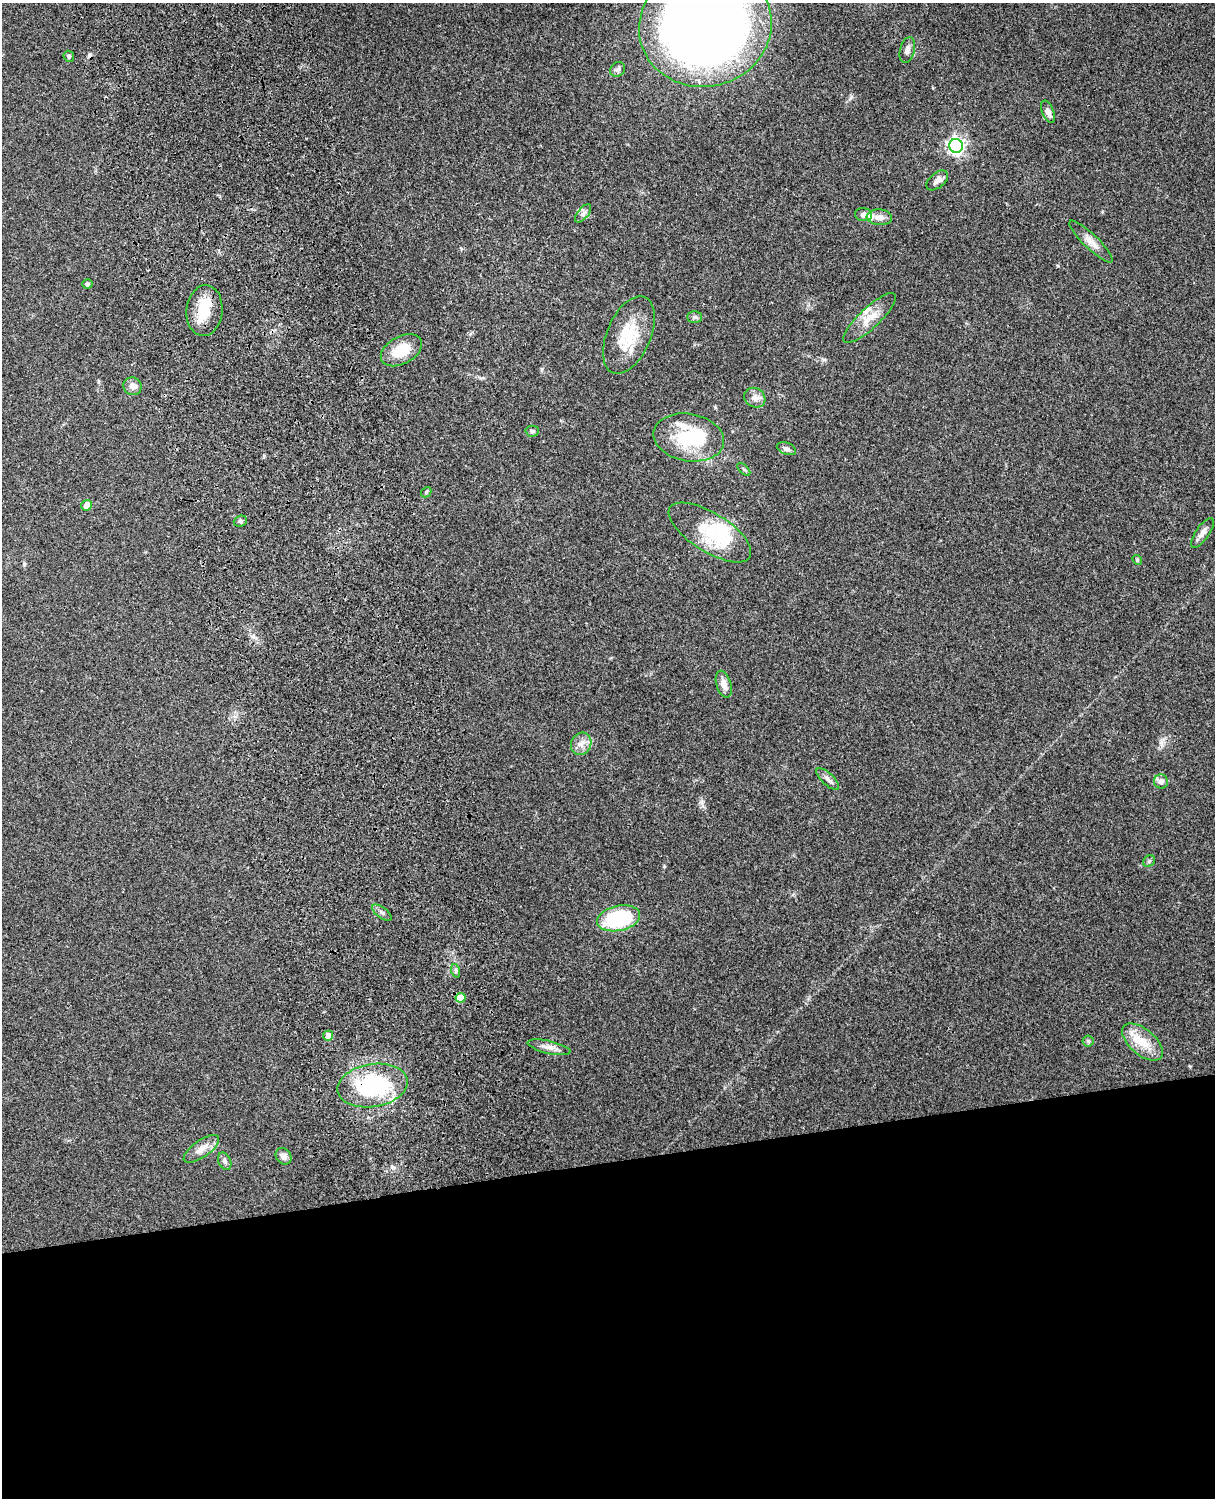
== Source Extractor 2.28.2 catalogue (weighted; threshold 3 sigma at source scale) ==
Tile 11 of 4 x 3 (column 3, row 3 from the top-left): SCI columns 2544-3756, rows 164-1659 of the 5089 x 4927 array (HDU 1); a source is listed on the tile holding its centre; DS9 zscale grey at full resolution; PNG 1217 x 1500 px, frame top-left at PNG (2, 3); each listed source drawn as its Kron ellipse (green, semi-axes under 4 px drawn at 4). Shown black and unused: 23% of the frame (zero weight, under 3 of 4 exposures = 6% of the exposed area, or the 3 px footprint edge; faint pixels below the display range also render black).
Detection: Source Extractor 2.28.2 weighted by HDU 2 'WHT'; one run over the whole footprint, this tile lists its part. Background 0.271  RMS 0.0089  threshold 0.0401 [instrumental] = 3 sigma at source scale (4.5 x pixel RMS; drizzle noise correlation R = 1.50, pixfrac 1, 0.05/0.05 arcsec/px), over >= 5 px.
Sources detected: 55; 3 inside a brighter object's white glare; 1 cosmic-ray / hot-pixel residue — neither listed nor drawn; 5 inside a brighter listed object's ellipse — not listed separately; the other 46 listed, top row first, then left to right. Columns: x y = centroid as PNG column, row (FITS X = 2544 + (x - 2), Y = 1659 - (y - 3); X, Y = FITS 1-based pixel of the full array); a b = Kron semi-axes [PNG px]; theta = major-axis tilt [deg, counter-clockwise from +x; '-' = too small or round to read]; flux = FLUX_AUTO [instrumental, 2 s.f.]
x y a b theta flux
705 26 66 61 14 1000
907 50 13 7 76 4.1
69 56 5 5 - 1.6
618 69 8 7 - 2.8
1048 112 12 5 -67 4.5
956 146 7 7 - 310
937 180 13 7 40 4.1
583 213 11 5 52 3
863 215 8 6 -10 3.7
879 217 13 7 -4 6.1
1091 242 29 7 -44 8.1
87 284 5 5 - 1.4
204 311 25 18 84 25
695 317 7 6 - 1.9
870 318 34 10 43 15
629 335 41 22 67 36
401 350 22 13 28 23
133 386 9 8 - 5.1
755 398 11 9 -30 5.9
532 431 7 5 2 1.7
689 437 35 23 -9 48
786 449 10 6 -21 3.1
744 469 8 3 -45 1.2
426 492 6 4 48 1.3
87 505 5 5 - 8.2
240 521 7 5 20 1.7
710 532 47 19 -32 36
1203 533 17 6 56 5
1137 560 5 4 - 1.1
724 684 14 7 -73 6.9
581 744 11 10 - 6.7
828 779 14 6 -43 4.1
1161 781 7 7 - 3.8
1149 861 6 5 - 1.6
382 913 11 5 -36 2.5
618 918 22 12 13 72
456 971 7 4 -72 1.5
461 998 5 5 - 18
328 1036 5 5 - 8.6
1088 1041 5 5 - 1.7
1143 1042 24 12 -40 18
549 1047 22 6 -13 6.1
373 1086 35 21 9 96
201 1149 21 8 35 8.6
283 1156 9 7 -50 4.8
225 1161 9 6 -67 2.4
Overlapping masked pixels (flux is a lower limit): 1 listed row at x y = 373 1086
Isophote crosses this tile's border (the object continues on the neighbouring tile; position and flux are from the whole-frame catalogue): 1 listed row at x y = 705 26
Unlisted compact peaks at least as high as the median listed source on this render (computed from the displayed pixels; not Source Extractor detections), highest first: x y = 1190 1066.